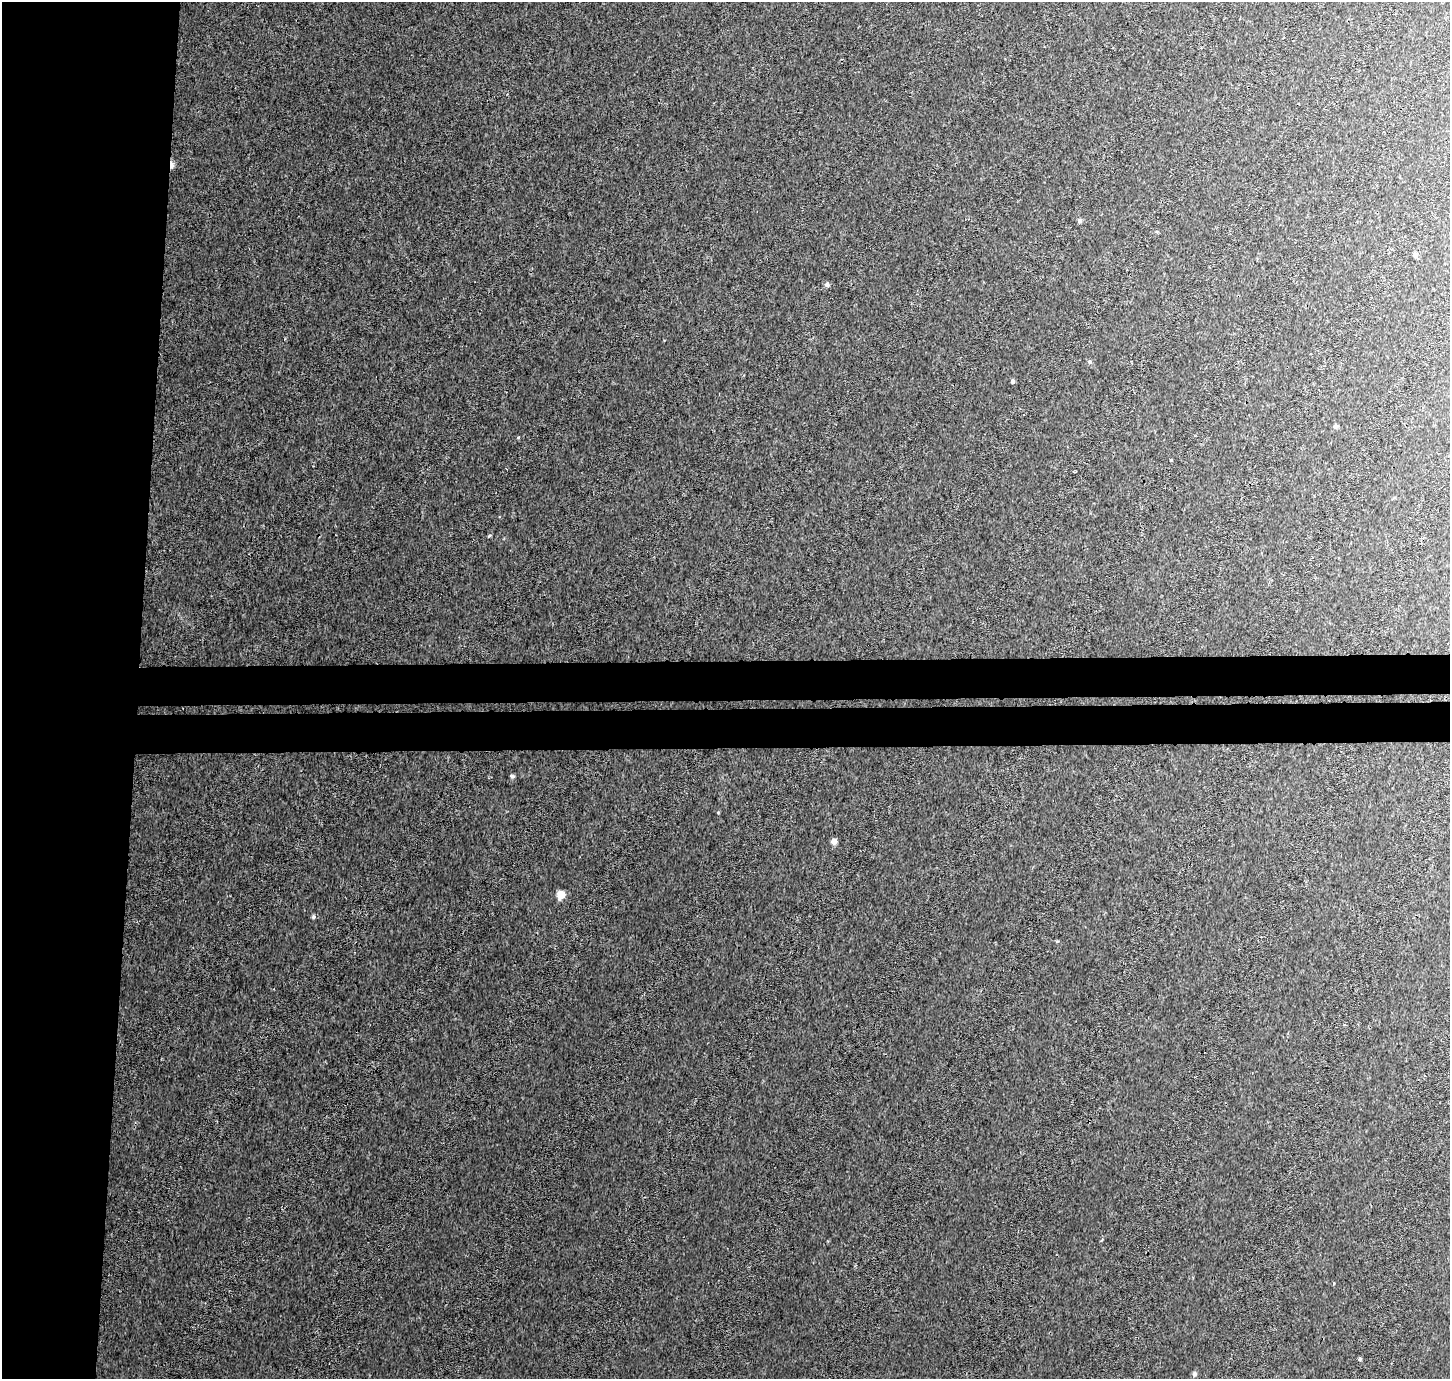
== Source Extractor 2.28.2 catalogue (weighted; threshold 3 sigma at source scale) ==
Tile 4 of 3 x 3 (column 1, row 2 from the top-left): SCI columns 4-1451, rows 1636-3012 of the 4359 x 4647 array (HDU 1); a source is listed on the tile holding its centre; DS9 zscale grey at full resolution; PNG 1452 x 1381 px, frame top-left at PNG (2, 2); no overlay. Shown black and unused: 15% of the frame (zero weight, under 3 of 4 exposures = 4% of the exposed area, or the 3 px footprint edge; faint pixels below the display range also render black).
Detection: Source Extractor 2.28.2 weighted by HDU 2 'WHT'; one run over the whole footprint, this tile lists its part. Background 0.0037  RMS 0.0023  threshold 0.0104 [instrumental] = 3 sigma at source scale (4.5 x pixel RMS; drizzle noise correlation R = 1.50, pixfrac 1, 0.0396/0.0396 arcsec/px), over >= 5 px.
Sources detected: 12; all 12 listed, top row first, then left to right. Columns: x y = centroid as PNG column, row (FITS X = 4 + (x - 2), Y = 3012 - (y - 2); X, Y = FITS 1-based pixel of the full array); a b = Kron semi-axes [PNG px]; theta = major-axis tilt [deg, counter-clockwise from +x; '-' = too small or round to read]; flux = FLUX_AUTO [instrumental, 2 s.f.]
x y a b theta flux
172 165 9 4 89 0.89
1080 220 6 5 - 0.51
1415 255 5 5 - 0.69
827 284 6 6 - 0.59
1013 381 5 4 - 0.4
1336 426 5 5 - 0.41
512 776 6 4 -13 0.38
834 841 5 5 - 1.3
561 895 7 7 - 2.7
314 917 6 5 - 0.39
1360 1359 5 4 - 0.33
1195 1374 7 5 71 0.43
Overlapping masked pixels (flux is a lower limit): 1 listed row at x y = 172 165